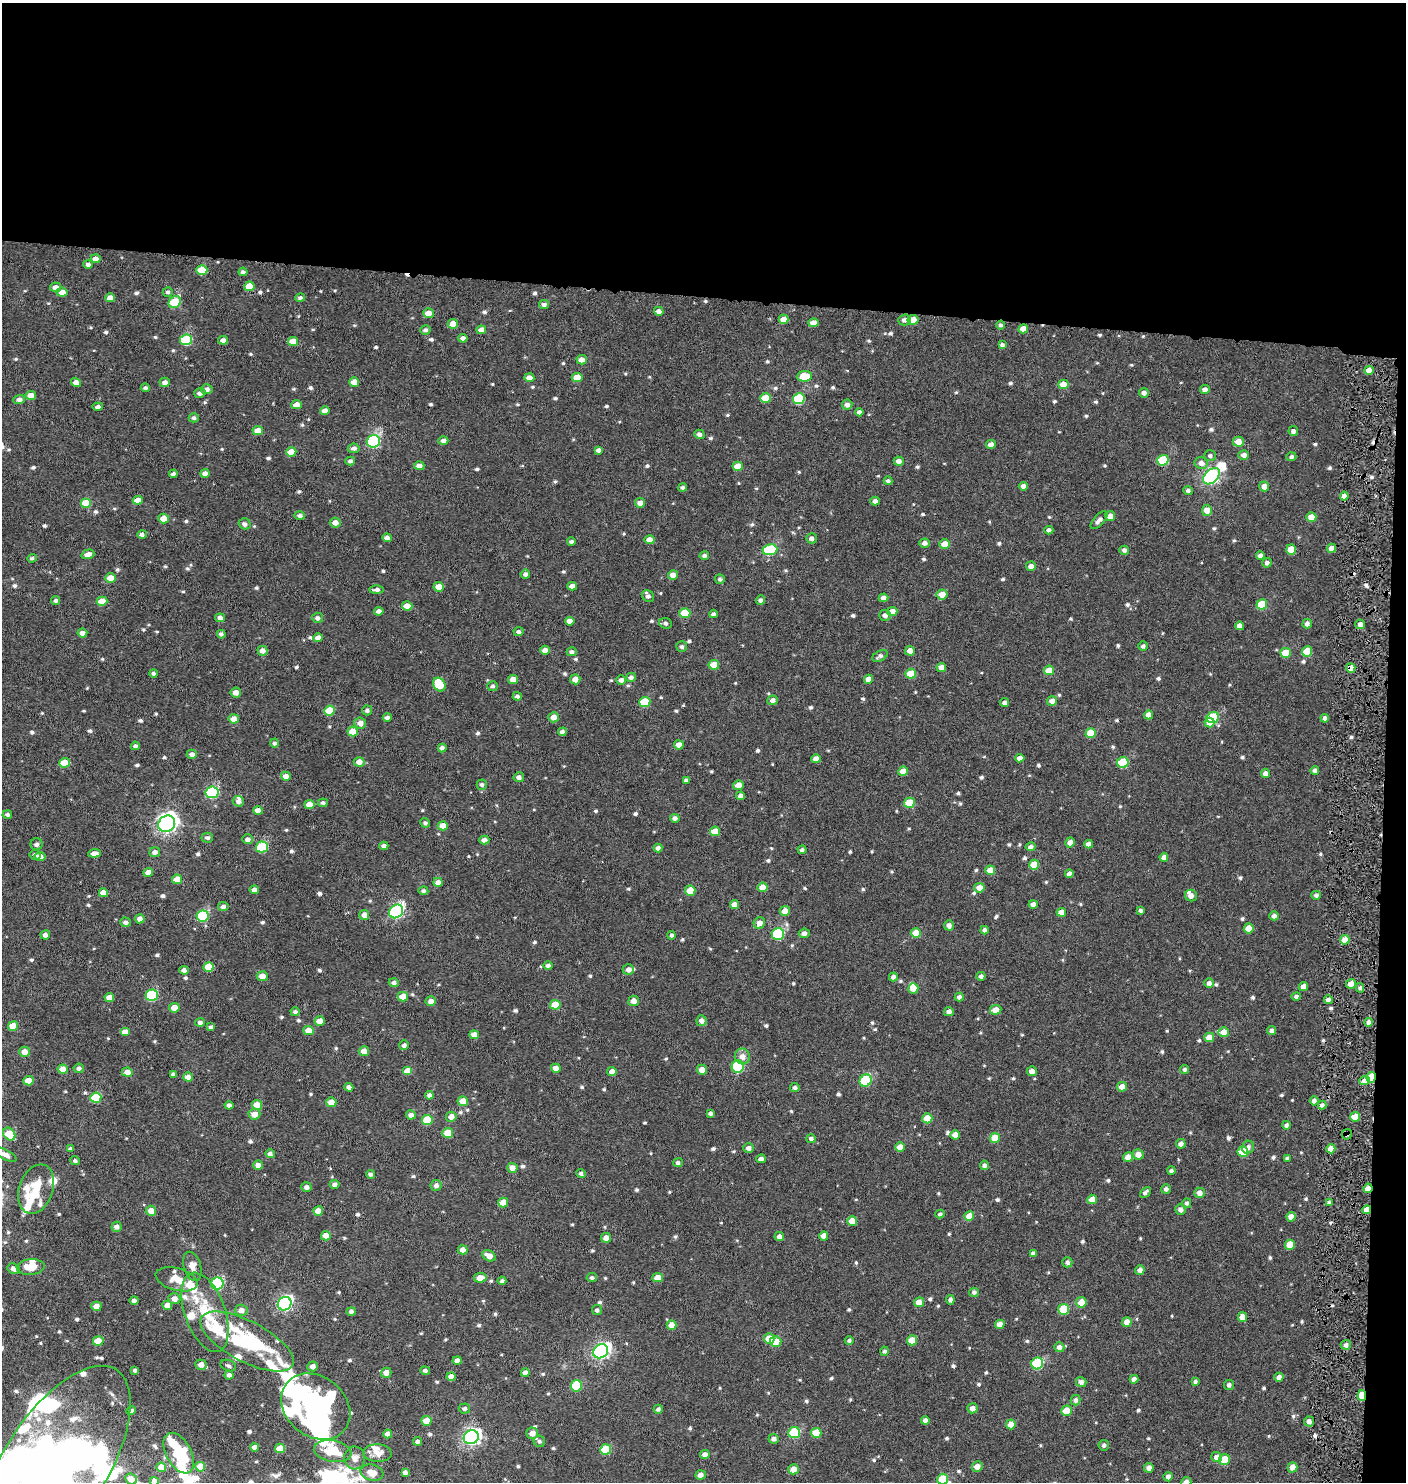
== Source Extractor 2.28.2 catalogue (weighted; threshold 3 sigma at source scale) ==
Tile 3 of 3 x 3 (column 3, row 1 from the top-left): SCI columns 3008-4411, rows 2961-4440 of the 4514 x 4441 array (HDU 1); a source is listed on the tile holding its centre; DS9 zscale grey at full resolution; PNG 1408 x 1484 px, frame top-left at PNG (2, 3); each listed source drawn as its Kron ellipse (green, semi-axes under 4 px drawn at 4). Shown black and unused: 21% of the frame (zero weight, under 4 of 8 exposures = <1% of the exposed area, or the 3 px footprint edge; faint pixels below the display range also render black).
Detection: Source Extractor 2.28.2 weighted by HDU 2 'WHT'; one run over the whole footprint, this tile lists its part. Background 0.00279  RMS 0.0029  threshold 0.0118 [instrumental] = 3 sigma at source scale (4.09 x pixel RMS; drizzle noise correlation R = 1.36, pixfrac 0.8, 0.05/0.05 arcsec/px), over >= 5 px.
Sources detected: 840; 5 inside a brighter object's white glare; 4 cosmic-ray / hot-pixel residue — neither listed nor drawn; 29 inside a brighter listed object's ellipse — not listed separately; of the other 802, all 500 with FLUX_AUTO >= 0.597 (the completeness limit of this list) listed and drawn (302 fainter detections not listed), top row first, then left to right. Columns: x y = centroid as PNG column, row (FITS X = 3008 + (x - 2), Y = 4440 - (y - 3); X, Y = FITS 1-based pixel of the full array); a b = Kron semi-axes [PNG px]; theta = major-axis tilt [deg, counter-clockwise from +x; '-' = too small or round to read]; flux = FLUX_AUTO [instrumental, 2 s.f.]
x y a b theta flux
95 259 5 4 - 1.7
88 264 5 4 - 0.92
202 270 5 5 - 6.7
243 272 4 4 - 0.71
249 286 5 4 - 4.3
56 287 5 5 - 2
62 292 5 4 - 2.2
168 292 5 4 - 0.67
110 298 5 4 - 1.9
300 298 5 4 - 0.6
175 302 6 5 - 11
544 304 5 4 - 0.85
659 311 5 4 - 1.4
428 313 5 5 - 2.6
783 319 5 4 - 2.5
905 320 6 5 - 1.2
913 320 5 5 - 3
813 323 5 4 - 2.2
453 324 5 4 - 2.8
1001 325 4 4 - 0.61
1023 329 5 4 - 2.9
425 330 5 4 - 0.73
481 330 5 4 - 2.2
463 338 4 4 - 1.2
186 340 6 5 - 17
223 340 5 4 - 1.4
293 341 5 4 - 3.1
1002 345 4 4 - 0.8
582 360 5 4 - 1.9
1369 370 5 4 - 2.1
804 376 7 5 6 5.3
577 377 5 4 - 3.7
529 378 5 4 - 1.9
76 382 5 4 - 1.6
165 382 5 4 - 1.2
354 382 5 4 - 2.3
1063 384 5 4 - 3.3
145 388 4 4 - 0.68
207 389 6 5 - 1.1
1205 390 5 4 - 1.1
200 393 6 5 - 1.1
1144 393 5 4 - 1.2
31 395 5 4 - 2.1
765 398 5 5 - 5.8
19 399 6 4 3 1.2
799 399 6 5 - 14
297 405 5 4 - 2.4
847 405 5 5 - 1.1
98 407 5 4 - 0.91
325 411 5 4 - 1.5
859 412 4 4 - 0.88
194 418 5 4 - 0.63
258 431 5 4 - 2.9
1293 431 5 5 - 0.91
699 434 5 4 - 0.96
373 441 7 6 - 36
443 441 5 4 - 1.1
1238 442 5 5 - 2.9
991 444 5 4 - 1.5
354 448 6 4 8 1.1
598 450 4 4 - 0.89
291 452 5 4 - 4.2
1244 455 5 4 - 1.4
1210 456 6 5 - 0.71
1291 457 5 4 - 0.67
1163 460 6 5 - 12
350 461 5 4 - 0.74
899 461 5 4 - 1.3
1201 463 6 6 - 1.6
419 466 5 4 - 1.5
738 466 5 4 - 4.1
205 473 4 4 - 1.3
173 474 4 4 - 0.93
1211 476 10 6 43 72
888 481 4 4 - 0.71
1023 486 4 4 - 1.6
1264 486 5 5 - 1.9
682 487 4 4 - 0.67
1188 491 5 4 - 0.75
1344 496 4 4 - 2.2
138 500 5 4 - 2.3
875 501 5 4 - 0.95
86 503 5 5 - 6.6
640 503 5 4 - 1.8
1207 510 5 5 - 2.8
300 516 5 4 - 0.8
1110 516 5 5 - 2.1
1311 517 5 4 - 3.3
164 518 5 5 - 2.8
1099 520 11 5 48 1.4
335 523 5 5 - 1.7
245 524 6 5 - 0.96
1049 530 4 4 - 0.87
142 534 5 4 - 0.98
387 538 5 4 - 1.9
812 538 5 5 - 0.97
649 540 5 4 - 2
571 542 4 3 - 0.72
924 543 5 4 - 1.1
945 544 5 5 - 2.7
1331 548 4 4 - 1.8
1291 549 5 5 - 3.9
770 550 7 5 9 17
1124 550 5 4 - 0.92
88 554 6 4 17 1.6
704 556 5 4 - 0.7
1260 556 4 4 - 1.4
32 558 5 4 - 0.61
1267 563 5 4 - 0.86
1031 566 5 5 - 1.6
525 574 5 4 - 0.86
673 575 5 4 - 1.7
111 578 5 4 - 3
720 579 5 5 - 0.62
572 586 5 4 - 2
439 587 5 4 - 3.3
377 590 7 4 1 0.95
942 594 5 5 - 2.7
648 596 7 5 -42 0.96
883 598 5 4 - 1.4
760 600 5 4 - 0.8
56 601 4 4 - 0.7
102 601 5 4 - 3.7
1262 604 5 5 - 7.3
407 606 5 4 - 2.9
379 611 5 4 - 1.1
892 612 5 4 - 2.8
685 613 5 5 - 6.2
713 614 4 4 - 0.73
885 615 6 5 - 1.2
220 618 5 4 - 1.2
317 618 5 5 - 0.86
570 621 5 4 - 2
665 623 6 5 - 0.68
1307 624 5 4 - 1.1
1360 624 5 4 - 1.5
1240 626 4 4 - 1.6
518 632 5 4 - 0.62
82 633 5 4 - 1.3
221 634 4 4 - 0.78
318 638 4 4 - 1.6
1143 646 5 4 - 0.67
682 647 5 5 - 0.71
545 650 4 4 - 1.7
262 651 5 5 - 1.6
910 651 5 5 - 2
1307 651 5 5 - 5.7
572 652 5 4 - 0.78
1286 653 5 5 - 6.6
880 656 8 5 28 0.77
714 665 5 5 - 5
941 667 5 4 - 1.7
1351 668 5 4 - 1.8
1049 670 5 4 - 3.7
154 673 4 4 - 0.68
911 674 5 5 - 5.9
631 677 5 4 - 0.85
575 679 5 5 - 1.7
868 679 5 4 - 2.1
513 680 5 4 - 2.6
621 680 5 5 - 0.96
439 685 7 5 -58 9
493 686 5 5 - 0.63
236 692 5 5 - 1.7
517 696 4 4 - 0.68
773 700 5 5 - 1.2
1052 701 5 5 - 1.9
645 702 5 5 - 8.5
1004 703 4 4 - 0.93
367 710 5 5 - 0.66
329 711 5 5 - 6.7
1149 715 4 4 - 2.3
387 717 4 4 - 0.81
554 717 5 5 - 1.9
1213 718 6 5 - 12
1325 718 4 4 - 0.86
234 719 5 4 - 2.5
1209 722 5 5 - 1.9
360 723 6 5 - 1.8
353 731 5 5 - 4.6
562 732 4 4 - 1.1
1091 733 5 5 - 5.7
275 743 4 4 - 0.64
679 745 5 4 - 2
135 746 4 4 - 0.67
442 748 4 4 - 0.88
192 754 5 4 - 1.3
1020 758 5 4 - 1.6
816 759 5 4 - 1.9
359 762 5 4 - 1.7
65 763 5 5 - 4.5
1123 763 5 5 - 11
1315 770 4 4 - 0.85
903 771 5 4 - 2.7
1265 773 5 4 - 1.4
286 776 5 4 - 1.9
519 777 5 5 - 1
686 780 4 4 - 0.75
482 785 5 5 - 0.65
738 785 5 5 - 2.3
212 792 6 6 - 23
741 796 4 4 - 1.2
238 801 6 5 - 1.1
323 803 5 4 - 0.7
909 803 5 5 - 5.9
309 805 5 4 - 2.8
258 811 5 4 - 1.8
7 815 4 4 - 0.66
675 818 4 4 - 0.9
425 823 5 4 - 0.63
167 824 9 8 - 120
443 826 5 4 - 2.7
715 831 5 5 - 3.8
207 838 6 5 - 0.7
248 839 5 5 - 1
484 840 5 4 - 1.3
1070 842 5 5 - 1.9
36 844 6 6 - 0.86
1089 844 4 4 - 1.5
384 846 4 4 - 1
262 847 6 5 - 15
1030 847 5 4 - 1
658 848 4 4 - 0.96
802 850 4 4 - 0.66
155 852 5 5 - 1.1
95 853 6 4 6 1.4
35 855 5 5 - 0.7
40 856 5 4 - 1.5
1164 857 4 4 - 1.4
1034 865 5 5 - 4.8
990 870 5 5 - 3.2
148 872 5 4 - 2.2
1069 874 4 4 - 1.3
177 879 5 4 - 3.1
438 882 5 4 - 2.1
763 887 5 5 - 3.2
979 888 5 5 - 2.3
254 890 5 4 - 1.3
423 891 5 4 - 0.69
690 891 5 5 - 4
103 893 4 4 - 2.5
1316 895 4 4 - 0.79
1191 896 6 5 - 1.6
1033 904 4 4 - 1.2
734 905 4 4 - 2.1
223 907 5 4 - 0.93
1141 910 4 3 - 0.61
396 911 7 6 - 50
785 911 5 5 - 2.3
1061 912 5 4 - 2.4
364 915 5 5 - 2.1
203 916 6 5 - 17
1274 916 5 4 - 1
140 919 5 4 - 1.3
125 922 5 4 - 0.95
759 923 6 5 - 1.9
949 925 5 5 - 1.2
1249 928 5 5 - 2.7
984 930 4 4 - 0.68
804 933 5 5 - 1.1
916 933 5 5 - 4
778 934 6 6 - 21
45 935 5 4 - 1
672 935 4 4 - 0.63
1345 940 5 4 - 2.9
548 965 4 4 - 0.74
209 967 5 5 - 5.3
184 970 4 4 - 1
628 970 6 5 - 1.2
262 976 5 5 - 2
981 976 4 4 - 0.79
893 977 4 4 - 0.99
394 983 5 4 - 0.91
1209 983 5 4 - 1
1351 984 5 5 - 2.1
1303 986 5 4 - 1.4
913 988 5 5 - 3.1
1360 988 5 4 - 0.75
152 995 6 5 - 18
1296 996 5 4 - 0.63
109 997 5 4 - 2.1
403 997 5 5 - 3.4
959 997 4 4 - 0.84
1328 1000 4 4 - 1
431 1001 5 5 - 1.4
634 1001 5 5 - 2
555 1005 5 5 - 4.7
174 1008 5 5 - 2.1
996 1010 5 4 - 2.5
295 1012 4 4 - 0.62
949 1012 5 4 - 1.1
320 1021 5 4 - 2.3
701 1021 5 5 - 1.2
200 1022 5 4 - 0.88
1369 1022 4 4 - 1.2
13 1026 5 4 - 4.1
211 1027 4 3 - 0.7
308 1031 5 4 - 2.8
1272 1031 4 4 - 1.1
125 1032 5 4 - 2.1
1224 1032 5 5 - 2.3
474 1035 5 4 - 2.2
1209 1037 5 5 - 2.6
404 1045 5 5 - 0.9
364 1051 5 5 - 2
24 1052 5 5 - 2.4
742 1056 8 7 - 1.8
738 1067 6 6 - 17
79 1068 5 5 - 0.79
556 1068 5 4 - 2
63 1069 5 4 - 3.3
1184 1069 4 4 - 0.61
702 1070 5 5 - 2.3
408 1071 5 4 - 3.6
1032 1071 5 4 - 1.6
127 1072 5 4 - 2.3
612 1072 5 4 - 1.8
173 1074 4 4 - 0.78
188 1077 5 4 - 1.6
1371 1077 5 4 - 7.5
28 1081 5 4 - 2.8
866 1081 6 5 - 16
1364 1081 5 4 - 1.3
349 1087 4 4 - 1.3
1122 1087 5 4 - 2
795 1088 5 4 - 0.77
429 1095 4 4 - 1.1
96 1098 5 5 - 9.2
463 1101 5 5 - 3
1314 1101 4 4 - 1
331 1102 5 5 - 2.6
229 1105 4 4 - 0.9
257 1105 5 5 - 2.7
1322 1105 4 4 - 0.76
710 1113 4 3 - 0.68
254 1114 6 5 - 2.2
411 1115 5 4 - 1.3
451 1117 5 5 - 2.1
1355 1117 5 4 - 3.7
927 1118 5 5 - 4.5
427 1120 5 5 - 6.7
1286 1125 4 4 - 0.68
448 1133 5 5 - 4.3
9 1134 7 5 -47 5.4
1347 1134 5 5 - 0.83
955 1135 5 4 - 1.9
995 1138 5 5 - 4.4
811 1139 5 4 - 0.7
1181 1144 5 4 - 1.1
900 1147 5 4 - 2.9
1248 1147 6 6 - 0.89
749 1148 5 4 - 1.2
70 1149 4 4 - 0.6
1331 1149 4 4 - 3
1243 1152 5 5 - 6.7
5 1154 12 5 -26 1.3
270 1154 4 4 - 1.1
1138 1154 5 5 - 2.1
1128 1157 5 4 - 2.8
1287 1158 4 3 - 0.62
761 1159 5 4 - 0.93
75 1161 5 4 - 0.68
678 1163 5 4 - 0.66
258 1165 5 4 - 1.4
984 1165 4 4 - 0.91
512 1168 5 5 - 1.8
1171 1170 4 3 - 0.61
370 1174 4 4 - 0.75
581 1174 5 4 - 0.7
335 1184 5 4 - 1
436 1185 5 5 - 1.2
306 1187 5 4 - 1.1
1368 1188 5 4 - 1.9
36 1189 25 17 71 9.1
1166 1189 5 5 - 0.89
1145 1192 6 3 43 0.73
1199 1193 5 5 - 1.7
1092 1199 5 4 - 3
503 1202 5 5 - 3
1329 1202 4 3 - 0.88
1187 1203 5 4 - 0.62
1180 1209 5 5 - 1
1367 1210 4 4 - 2.2
151 1211 5 5 - 2.3
318 1211 5 4 - 3.1
940 1214 4 4 - 0.68
969 1216 5 5 - 3.8
1291 1217 5 4 - 2.2
852 1221 5 5 - 3.8
117 1227 5 5 - 1.3
326 1236 5 4 - 2.3
824 1236 4 4 - 2
779 1237 4 4 - 1.2
606 1238 5 5 - 1.8
1290 1245 5 5 - 4.2
463 1250 5 4 - 1.9
1033 1254 4 4 - 1.1
489 1256 7 5 -28 2.1
1067 1262 5 5 - 0.82
192 1266 15 8 -73 2.3
31 1267 14 8 3 4.1
14 1269 6 5 - 1.4
1140 1270 5 4 - 1.2
480 1278 6 4 9 3
592 1278 5 4 - 0.67
658 1278 5 4 - 2.5
177 1279 21 11 -15 3.7
502 1281 4 4 - 0.64
217 1283 6 6 - 27
974 1292 5 4 - 0.69
174 1299 6 5 - 1.8
950 1300 5 4 - 0.94
134 1301 4 3 - 0.88
919 1302 5 5 - 2.6
1081 1302 5 5 - 3.2
285 1304 7 6 - 56
167 1305 5 4 - 2.5
96 1306 5 4 - 2.3
1064 1309 5 5 - 9.2
241 1310 6 5 - 1.9
597 1310 5 5 - 0.76
205 1312 41 20 -71 12
351 1312 5 4 - 0.87
1242 1317 5 4 - 2.2
1127 1322 5 4 - 2.1
1000 1324 5 4 - 1.8
671 1325 5 5 - 2.7
769 1339 5 5 - 4
912 1340 5 5 - 4.3
98 1341 5 4 - 4.2
849 1341 4 4 - 0.64
247 1342 52 20 -27 27
776 1342 5 5 - 4.5
1346 1345 5 5 - 1
1059 1347 5 5 - 0.99
601 1351 8 6 29 81
885 1351 4 4 - 0.6
457 1360 4 4 - 1.4
1037 1363 6 6 - 17
201 1365 5 5 - 1.8
228 1366 8 5 -22 0.63
313 1366 5 5 - 1.3
135 1370 4 3 - 0.62
425 1371 5 4 - 0.8
386 1373 5 5 - 2.1
525 1373 4 4 - 1.4
229 1375 4 4 - 1
451 1377 4 4 - 1.9
1279 1377 4 4 - 1.4
1134 1379 4 4 - 1.2
1081 1382 5 5 - 0.96
1195 1382 4 4 - 0.67
1229 1385 5 5 - 0.74
576 1386 6 5 - 10
1362 1395 5 4 - 8.1
1075 1400 5 5 - 0.8
316 1406 37 30 -39 47
972 1408 5 5 - 1.5
464 1409 6 5 - 0.89
658 1409 5 4 - 0.75
131 1411 5 3 - 0.66
1066 1411 5 5 - 4.7
925 1420 4 4 - 1.1
426 1421 5 5 - 3
1309 1421 5 5 - 1
1011 1424 5 5 - 2.9
532 1433 6 5 - 2.1
794 1433 6 5 - 14
816 1433 5 5 - 4.6
388 1434 4 4 - 1.9
471 1437 8 6 26 95
774 1439 5 4 - 1.2
417 1441 4 4 - 0.8
539 1441 6 5 - 0.68
1104 1445 5 5 - 0.79
254 1447 4 4 - 1.7
280 1448 5 4 - 4.3
606 1449 5 5 - 8.9
333 1451 19 11 -10 5.8
179 1453 22 12 -62 14
377 1453 14 8 -3 2.3
705 1454 5 4 - 1.2
1217 1457 5 5 - 1.5
355 1458 11 10 - 1.7
1224 1460 6 5 - 4.5
55 1466 114 52 57 790
161 1467 5 5 - 3.5
200 1467 5 5 - 3.5
977 1467 5 5 - 1.8
1293 1467 5 5 - 2.1
1149 1468 5 4 - 1.4
793 1469 5 5 - 2.3
405 1472 4 4 - 1.3
372 1473 11 8 -16 2.8
701 1475 5 4 - 1.3
1168 1477 4 4 - 1.1
131 1479 6 5 - 2.8
943 1479 5 5 - 6.3
154 1481 4 4 - 1.2
1186 1482 5 5 - 1.8
Overlapping masked pixels (flux is a lower limit): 7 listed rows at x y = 1023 329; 1351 668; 1371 1077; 1347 1134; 1368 1188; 1367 1210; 1362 1395
Isophote crosses this tile's border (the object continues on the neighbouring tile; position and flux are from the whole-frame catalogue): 5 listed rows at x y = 5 1154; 55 1466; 943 1479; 154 1481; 1186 1482